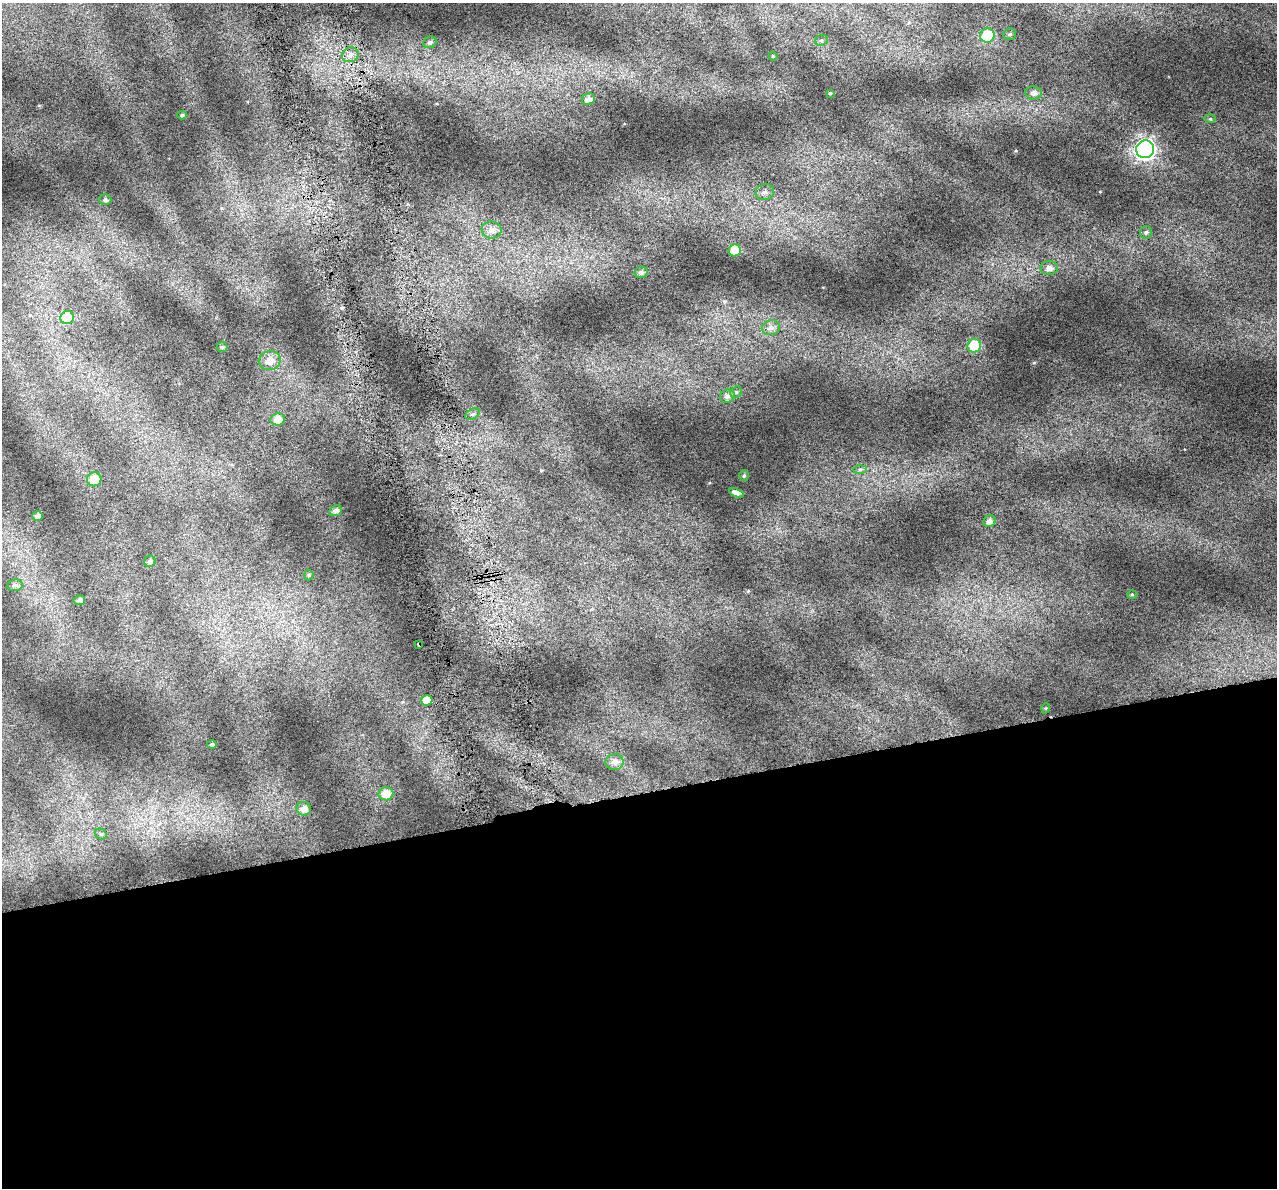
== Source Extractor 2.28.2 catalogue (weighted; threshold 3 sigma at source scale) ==
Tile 15 of 4 x 4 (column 3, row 4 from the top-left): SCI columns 2587-3861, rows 112-1297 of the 5172 x 4917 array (HDU 1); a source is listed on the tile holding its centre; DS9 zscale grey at full resolution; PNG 1279 x 1190 px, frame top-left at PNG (2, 3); each listed source drawn as its Kron ellipse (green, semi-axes under 4 px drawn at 4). Shown black and unused: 33% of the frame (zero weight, under 4 of 7 exposures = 2% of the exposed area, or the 3 px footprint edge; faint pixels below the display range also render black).
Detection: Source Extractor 2.28.2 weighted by HDU 2 'WHT'; one run over the whole footprint, this tile lists its part. Background 0.0718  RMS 0.046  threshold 0.19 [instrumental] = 3 sigma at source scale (4.09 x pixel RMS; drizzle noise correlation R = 1.36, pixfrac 0.8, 0.0396/0.0396 arcsec/px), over >= 5 px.
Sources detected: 48; all 48 listed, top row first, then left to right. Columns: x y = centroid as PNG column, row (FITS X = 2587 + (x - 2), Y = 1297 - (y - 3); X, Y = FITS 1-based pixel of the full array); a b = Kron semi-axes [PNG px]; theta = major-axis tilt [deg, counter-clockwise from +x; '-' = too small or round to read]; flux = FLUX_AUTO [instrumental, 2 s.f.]
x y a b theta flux
1010 34 6 5 - 8.3
987 35 7 7 - 170
821 40 6 5 - 7.7
430 42 7 5 25 9.2
350 55 8 7 - 21
773 56 4 4 - 4.4
830 93 4 3 - 4.7
1034 93 8 6 -7 17
588 99 7 5 30 22
182 115 4 4 - 6.1
1210 119 6 4 0 4.8
1145 149 9 9 - 1400
765 192 9 8 - 21
105 200 6 5 - 12
492 230 10 8 -9 30
1146 232 6 5 - 7.5
735 250 6 6 - 89
1049 268 9 7 4 24
641 272 7 5 12 13
67 318 7 6 - 220
771 328 9 7 15 22
974 346 7 6 - 140
222 347 5 4 - 7.1
270 361 11 9 11 44
736 392 6 5 - 6.9
727 396 7 6 - 17
473 414 8 5 26 8.9
277 419 7 6 - 42
860 470 6 4 1 7.5
744 476 5 4 - 6.1
94 479 7 7 - 45
736 493 7 4 -20 22
335 511 6 5 - 17
38 516 5 4 - 16
990 521 6 5 - 19
150 561 6 5 - 11
309 575 5 5 - 5.5
15 585 8 6 7 13
1132 594 5 3 - 3.9
79 600 6 4 10 12
419 644 3 3 - 11
427 700 5 5 - 55
1046 708 5 3 - 3.8
212 745 5 4 - 8.4
614 762 9 8 - 22
386 794 7 6 - 50
304 809 7 6 - 27
101 834 6 5 - 6.8
Overlapping masked pixels (flux is a lower limit): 1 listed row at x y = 419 644
Unlisted compact peaks at least as high as the median listed source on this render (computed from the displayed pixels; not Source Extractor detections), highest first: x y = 1016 151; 1034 363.